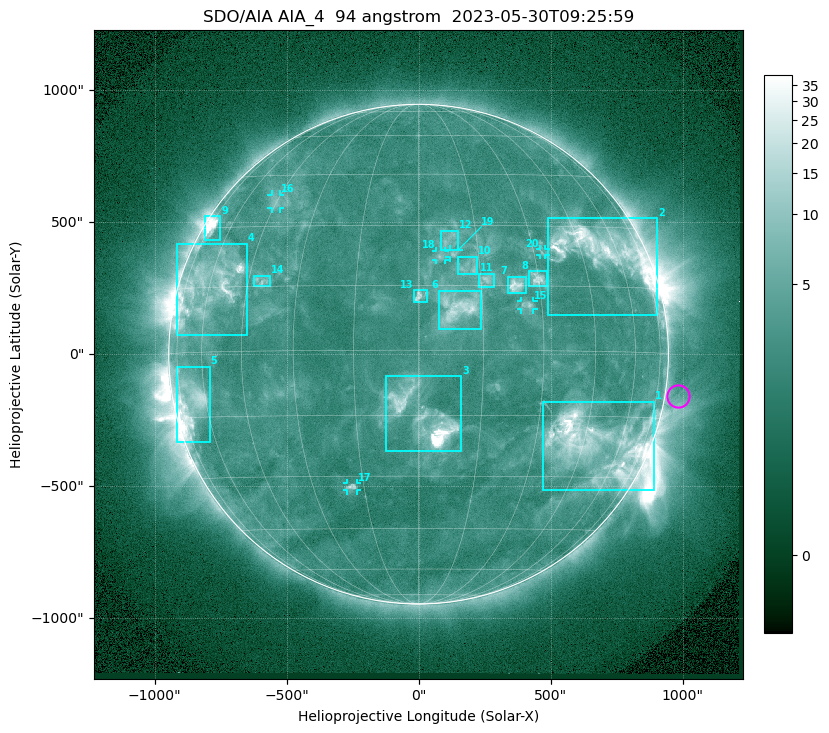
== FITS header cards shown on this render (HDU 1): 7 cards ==
TELESCOP= 'SDO/AIA '           / For AIA: SDO/AIA
INSTRUME= 'AIA_4   '           / For AIA: AIA_ATA1, AIA_ATA2, AIA_ATA3 or AIA_AT
WAVELNTH=                   94 / [angstrom] Wavelength
WAVEUNIT= 'angstrom'           / Wavelength unit: angstrom
DATE-OBS= '2023-05-30T09:25:59.138' / [ISO] Date when observation started; ISO 8
CTYPE1  = 'HPLN-TAN'           / CTYPE1: HPLN
CTYPE2  = 'HPLT-TAN'           / CTYPE2: HPLT

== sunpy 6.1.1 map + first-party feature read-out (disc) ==
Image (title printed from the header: SDO/AIA AIA_4  94 angstrom  2023-05-30T09:25:59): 1024 x 1024 px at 2.4 arcsec/px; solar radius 947 arcsec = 394 px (full disc in frame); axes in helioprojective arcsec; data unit not stated in the header (colour bar unlabelled)
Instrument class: DISC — disc imager (sunpy class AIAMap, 94 A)
Bright regions (active regions / flare kernels): reference = the median radial profile (limb darkening/brightening removed); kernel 9 px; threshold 5 sigma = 3.87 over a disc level ~2.54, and >= 1.15x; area >= 12 px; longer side >= 9 px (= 22 arcsec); searched inside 0.97 R_sun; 20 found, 20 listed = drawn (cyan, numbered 1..; 6 of them under ~33 arcsec drawn as corner ticks so the feature stays visible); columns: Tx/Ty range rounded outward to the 5 arcsec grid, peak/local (2 s.f.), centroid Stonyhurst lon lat
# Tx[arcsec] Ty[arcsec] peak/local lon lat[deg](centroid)
1 470..895 -515..-180 16 +49 -22
2 490..905 145..515 12 +53 +24
3 -125..160 -370..-85 40 +1 -15
4 -915..-650 70..420 10 -60 +15
5 -920..-790 -335..-45 7.4 -67 -11
6 75..235 95..240 7 +9 +10
7 335..410 230..295 7.5 +24 +15
8 420..490 260..315 6.8 +30 +17
9 -810..-750 430..525 13 -71 +30
10 150..225 300..370 3.7 +12 +19
11 230..285 255..305 4.7 +16 +16
12 85..150 395..470 3.4 +8 +26
13 -20..35 200..245 4.7 +0 +13
14 -625..-565 255..300 3.9 -41 +16
15 385..435 170..205 4.1 +26 +10
16 -560..-525 550..605 3.1 -45 +37
17 -270..-230 -515..-490 4.9 -18 -33
18 65..100 355..390 3.6 +5 +22
19 115..150 365..395 4 +9 +23
20 460..480 375..400 2.9 +33 +23
Off-limb structures (1.02-1.3 R_sun): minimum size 162 px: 2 found; the strongest spans PA ~225..305 deg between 1.02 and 1.3 R_sun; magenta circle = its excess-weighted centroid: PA ~260 deg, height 1.05 R_sun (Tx ~985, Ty ~-155 arcsec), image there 1.5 x the reference